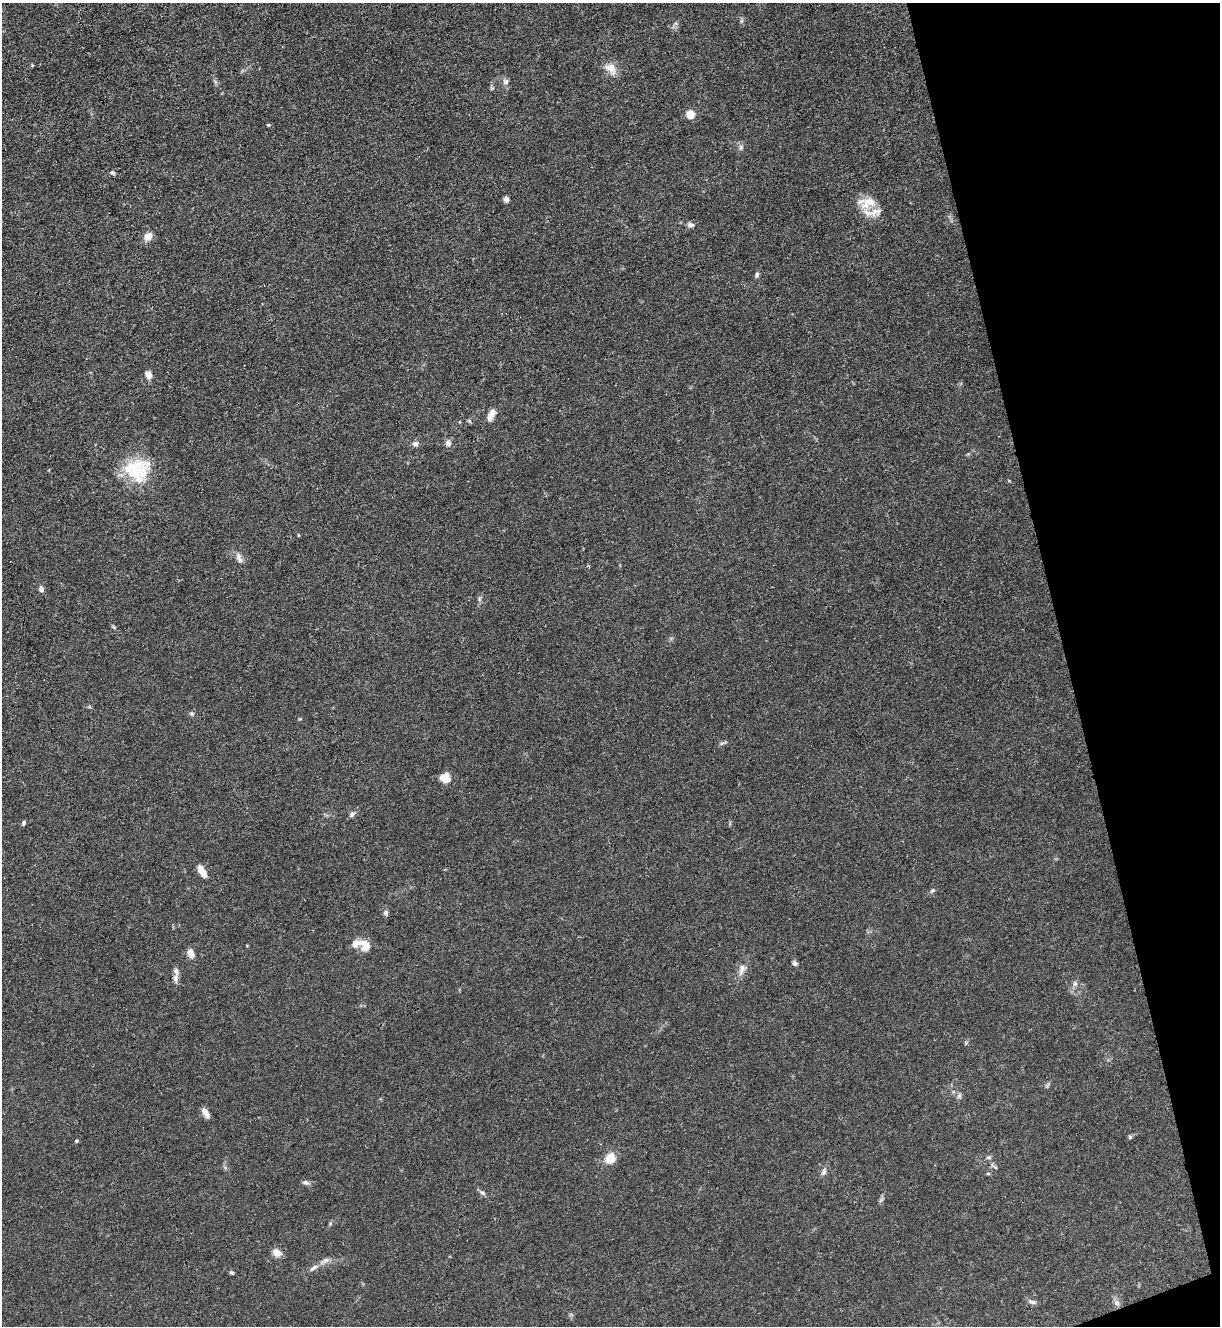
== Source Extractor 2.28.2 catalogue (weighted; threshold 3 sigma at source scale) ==
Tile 12 of 4 x 4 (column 4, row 3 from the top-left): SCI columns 3799-5016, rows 1329-2652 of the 5287 x 5305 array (HDU 1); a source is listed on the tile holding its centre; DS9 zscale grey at full resolution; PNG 1222 x 1328 px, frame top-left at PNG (2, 3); no overlay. Shown black and unused: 13% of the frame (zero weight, under 3 of 4 exposures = <1% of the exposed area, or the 3 px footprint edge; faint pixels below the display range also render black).
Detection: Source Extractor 2.28.2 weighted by HDU 2 'WHT'; one run over the whole footprint, this tile lists its part. Background 0.0313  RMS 0.0027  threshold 0.0121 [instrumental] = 3 sigma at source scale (4.5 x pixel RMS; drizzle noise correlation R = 1.50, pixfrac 1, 0.05/0.05 arcsec/px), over >= 5 px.
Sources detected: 59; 1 cosmic-ray / hot-pixel residue — not listed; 8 inside a brighter listed object's ellipse — not listed separately; the other 50 listed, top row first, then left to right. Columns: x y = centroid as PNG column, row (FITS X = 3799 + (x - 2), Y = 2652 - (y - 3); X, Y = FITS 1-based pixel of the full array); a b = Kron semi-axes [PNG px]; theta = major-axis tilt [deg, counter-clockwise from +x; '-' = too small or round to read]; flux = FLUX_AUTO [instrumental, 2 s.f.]
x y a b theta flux
741 21 6 4 72 0.45
32 65 4 4 - 0.27
611 68 18 12 -46 3
505 82 8 7 - 0.96
690 114 5 5 - 9.5
268 125 5 4 - 0.33
741 147 8 6 76 0.73
112 173 6 5 - 0.53
506 199 4 4 - 2.8
873 212 32 12 0 3.6
690 225 8 6 -10 0.98
148 236 10 8 39 2.5
757 275 7 5 70 0.68
148 375 10 7 -56 1.7
491 414 17 7 65 2.3
415 443 8 6 -10 0.92
448 443 8 6 82 1.2
135 469 40 27 7 14
239 559 17 6 -62 1.5
41 589 6 5 - 0.99
479 599 6 5 - 0.52
192 714 7 6 - 0.57
723 743 11 3 20 0.49
445 778 11 9 -18 3.4
352 814 8 6 56 0.78
23 823 5 4 - 0.59
201 869 10 8 -68 2.3
932 890 7 5 36 0.55
386 913 7 6 - 0.67
365 945 17 12 -47 3.3
191 954 10 6 -76 2.2
795 963 6 5 - 0.79
742 969 18 9 71 2.1
176 978 10 6 82 1.3
1075 984 7 7 - 0.91
959 1096 8 6 89 0.68
206 1113 11 6 -62 1.9
1130 1137 5 5 - 0.42
76 1141 4 4 - 0.41
989 1157 7 6 - 0.57
610 1158 11 9 53 4.5
994 1166 12 3 -39 0.56
824 1172 11 6 73 1.1
306 1183 11 6 -13 0.81
483 1193 8 5 -17 0.65
277 1253 9 7 -27 2.4
325 1261 17 6 28 1.4
232 1273 6 4 -31 0.49
1032 1302 11 5 -13 0.91
1117 1303 10 7 -62 1.1